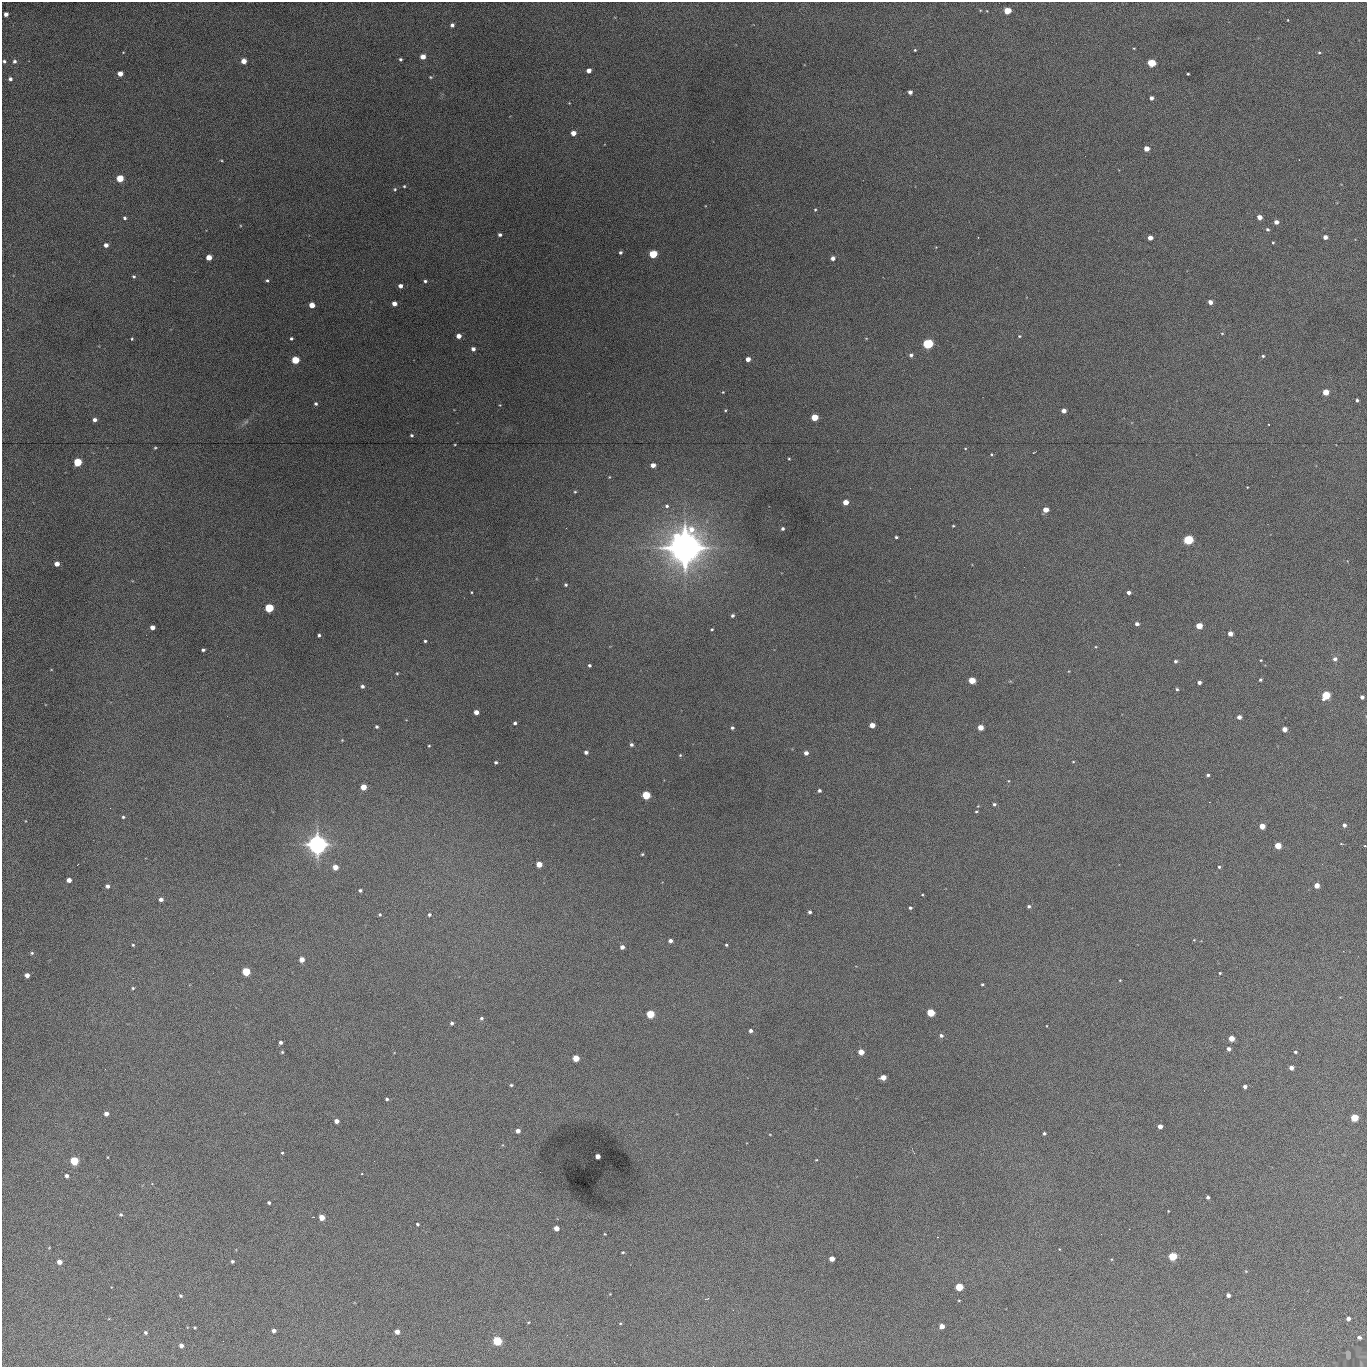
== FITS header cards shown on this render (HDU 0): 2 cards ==
NAXIS1  =                 1365 /fastest changing axis
NAXIS2  =                 1365 /next to fastest changing axis

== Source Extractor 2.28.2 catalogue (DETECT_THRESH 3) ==
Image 1365 x 1365 px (HDU 0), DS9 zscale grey, 1 PNG px = 1 image px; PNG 1369 x 1369 px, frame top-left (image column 1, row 1365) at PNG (2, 2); no overlay
Background 662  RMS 96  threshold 288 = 3 sigma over >= 5 px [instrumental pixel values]
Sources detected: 236; all 236 listed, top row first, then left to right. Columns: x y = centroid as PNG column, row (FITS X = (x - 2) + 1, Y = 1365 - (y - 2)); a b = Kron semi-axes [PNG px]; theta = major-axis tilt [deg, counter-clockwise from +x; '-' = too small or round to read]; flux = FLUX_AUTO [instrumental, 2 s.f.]
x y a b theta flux
987 11 4 2 - 4.1e+03
1007 11 5 4 - 1.9e+05
6 14 4 4 - 2.9e+04
1288 20 3 2 - 4.2e+03
452 25 4 4 - 2.1e+04
1134 48 4 2 - 4.5e+03
915 50 3 3 - 6.8e+03
123 52 4 2 - 3.9e+03
1319 53 4 4 - 8.4e+03
423 57 4 4 - 6.2e+04
400 59 3 3 - 1.1e+04
4 61 4 3 - 1.2e+04
14 61 5 4 - 1.6e+04
244 61 4 4 - 6.4e+04
1151 63 5 4 - 3.6e+05
589 71 4 4 - 4.4e+04
120 74 4 4 - 6.8e+04
1188 74 3 2 - 6.8e+03
430 77 4 4 - 6.5e+03
10 79 4 3 - 1.7e+04
910 92 4 4 - 2.5e+04
1151 98 4 4 - 2.7e+04
569 103 3 3 - 4.2e+03
573 133 4 4 - 5.6e+04
1146 149 4 4 - 7.7e+04
221 160 4 3 - 5.9e+03
120 178 5 4 - 2.0e+05
404 186 3 3 - 7.0e+03
395 189 5 4 - 8.5e+03
815 210 4 3 - 7.2e+03
1259 217 4 4 - 5.9e+04
125 218 4 3 - 1.2e+04
1276 222 4 4 - 3.7e+04
1267 229 4 4 - 1.3e+04
500 235 3 3 - 1.6e+04
1325 237 4 4 - 3.6e+04
1150 238 4 4 - 4.4e+04
1273 243 3 3 - 6.1e+03
106 245 4 4 - 3.5e+04
620 252 3 3 - 1.3e+04
653 254 5 5 - 3.3e+05
209 257 4 4 - 9.4e+04
833 258 4 4 - 2.8e+04
134 276 4 4 - 9.6e+03
267 280 4 3 - 9.9e+03
425 281 4 3 - 1.2e+04
400 286 4 4 - 3.7e+04
1210 302 4 4 - 3.6e+04
394 304 4 4 - 4.9e+04
312 305 4 4 - 8.4e+04
1222 333 4 3 - 5.1e+03
459 336 4 4 - 5.2e+04
1019 336 4 3 - 7.1e+03
291 338 3 3 - 1.1e+04
866 338 4 3 - 4.4e+03
132 339 4 3 - 6.4e+03
928 344 5 5 - 7.0e+05
473 349 4 4 - 2.4e+04
911 355 5 5 - 1.7e+04
1263 356 5 4 - 9.5e+03
748 359 4 4 - 4.6e+04
295 360 5 4 - 2.6e+05
723 392 3 3 - 5.4e+03
1326 392 4 4 - 1.4e+05
1357 400 3 3 - 1.2e+04
316 404 4 4 - 1.2e+04
500 405 4 3 - 4.6e+03
725 410 3 3 - 6.3e+03
1064 411 4 4 - 4.0e+04
814 417 4 4 - 1.8e+05
95 420 4 3 - 2.7e+04
246 422 8 4 37 1.4e+04
412 435 4 3 - 1.0e+04
455 444 3 2 - 4.8e+03
155 448 4 3 - 6.8e+03
965 448 4 2 - 4.3e+03
1034 452 3 2 - 3.8e+03
991 454 3 3 - 5.7e+03
789 459 3 3 - 6.2e+03
78 462 5 5 - 3.4e+05
653 465 4 4 - 4.7e+04
609 477 4 4 - 5.8e+03
575 492 4 4 - 7.6e+03
845 502 4 4 - 9.3e+04
667 506 5 5 - 1.4e+04
1046 510 4 4 - 7.6e+04
953 526 3 2 - 5.8e+03
783 529 3 3 - 1.4e+04
896 537 3 3 - 9.8e+03
1188 540 5 5 - 6.1e+05
685 547 18 17 - 5.9e+06
57 564 4 4 - 4.7e+04
566 585 4 3 - 9.1e+03
472 592 4 2 - 5.4e+03
1129 592 4 3 - 2.8e+04
269 608 5 5 - 4.4e+05
732 615 3 3 - 1.4e+04
1137 624 4 3 - 2.3e+04
1199 626 5 4 - 1.3e+05
152 627 4 4 - 4.7e+04
712 629 3 2 - 7.1e+03
1230 634 4 4 - 5.6e+04
319 635 3 3 - 1.3e+04
425 641 3 3 - 9.1e+03
203 650 4 3 - 1.4e+04
1335 659 5 5 - 2.5e+04
1261 660 3 2 - 6.2e+03
1175 661 4 4 - 1.3e+04
589 665 3 3 - 1.1e+04
51 670 3 2 - 4.2e+03
397 673 3 3 - 6.5e+03
972 680 4 4 - 1.8e+05
1260 680 3 3 - 9.8e+03
1199 682 4 3 - 2.6e+04
362 686 4 4 - 1.7e+04
1177 689 4 4 - 9.5e+03
1326 695 5 5 - 3.2e+05
1362 697 4 4 - 2.2e+04
476 712 4 4 - 4.6e+04
1239 717 4 4 - 3.1e+04
515 723 4 3 - 1.4e+04
872 725 4 4 - 6.6e+04
376 727 4 3 - 1.2e+04
980 727 4 4 - 8.9e+04
732 728 3 3 - 1.2e+04
1284 729 4 4 - 6.0e+04
342 740 4 4 - 5.6e+03
631 745 4 4 - 1.6e+04
429 746 4 3 - 6.1e+03
586 752 4 4 - 2.1e+04
806 753 4 4 - 2.9e+04
680 755 4 3 - 6.6e+03
496 762 4 3 - 1.3e+04
1073 762 3 2 - 4.6e+03
1208 775 3 3 - 1.3e+04
1008 781 4 2 - 4.4e+03
363 787 4 4 - 1.2e+05
819 790 4 4 - 1.4e+04
646 795 5 5 - 3.9e+05
994 804 4 3 - 1.1e+04
978 806 3 3 - 4.4e+03
976 812 3 3 - 6.4e+03
123 817 4 3 - 9.4e+03
1344 825 4 4 - 2.2e+04
1262 826 4 4 - 8.7e+04
317 844 9 9 - 2.6e+06
1341 844 4 2 - 5.0e+03
1278 846 4 4 - 1.4e+05
1365 846 3 2 - 4.9e+03
642 854 4 3 - 7.5e+03
539 864 4 4 - 9.6e+04
335 867 4 4 - 7.3e+04
1219 867 3 3 - 8.6e+03
69 880 4 4 - 4.4e+04
107 886 4 4 - 2.4e+04
1316 886 4 4 - 7.0e+04
360 890 4 3 - 1.2e+04
922 895 3 2 - 5.4e+03
161 899 4 4 - 2.7e+04
1029 906 4 4 - 1.2e+04
910 908 3 3 - 1.2e+04
810 912 3 3 - 1.3e+04
380 914 4 3 - 7.3e+03
429 915 4 4 - 1.1e+04
1194 940 4 3 - 5.0e+03
670 941 4 3 - 2.5e+04
133 945 3 3 - 7.4e+03
726 945 3 3 - 8.6e+03
622 947 4 4 - 3.3e+04
32 953 5 4 - 1.0e+04
302 959 4 4 - 6.9e+04
246 971 5 5 - 3.5e+05
1220 973 3 3 - 6.6e+03
27 975 4 4 - 4.4e+04
1120 980 3 3 - 4.5e+03
982 984 3 3 - 8.3e+03
133 988 4 3 - 8.5e+03
931 1012 5 4 - 2.8e+05
650 1014 5 5 - 2.8e+05
481 1018 4 4 - 1.2e+04
452 1023 4 3 - 1.4e+04
751 1031 4 4 - 1.8e+04
941 1035 4 4 - 1.7e+04
1231 1038 4 4 - 9.3e+04
280 1042 3 3 - 1.7e+04
1229 1049 4 4 - 2.4e+04
282 1052 4 4 - 7.3e+03
861 1052 4 4 - 8.8e+04
1295 1052 4 4 - 9.2e+03
576 1058 5 4 - 1.3e+05
1291 1068 4 4 - 3.8e+04
883 1077 5 4 - 6.5e+04
511 1085 4 3 - 9.6e+03
1245 1087 4 4 - 2.4e+04
387 1099 4 3 - 1.2e+04
106 1114 4 4 - 3.8e+04
1354 1118 5 4 - 2.5e+05
336 1121 4 4 - 4.7e+04
1160 1126 4 4 - 4.2e+04
518 1131 4 4 - 3.5e+04
1044 1133 3 3 - 1.1e+04
770 1135 3 2 - 4.3e+03
282 1153 4 3 - 6.9e+03
598 1156 4 4 - 5.5e+04
816 1160 4 3 - 4.6e+03
74 1161 5 5 - 4.1e+05
362 1174 3 3 - 5.2e+03
67 1176 4 4 - 2.3e+04
1208 1197 4 3 - 1.4e+04
269 1203 3 3 - 1.2e+04
121 1214 4 4 - 1.2e+04
322 1217 4 4 - 9.7e+04
417 1224 3 3 - 1.0e+04
556 1228 4 4 - 5.1e+04
605 1234 3 2 - 4.3e+03
49 1248 4 3 - 4.9e+03
1059 1249 3 2 - 4.0e+03
623 1252 4 3 - 6.5e+03
1172 1256 5 4 - 3.8e+05
832 1259 4 4 - 7.4e+04
232 1261 3 3 - 1.3e+04
59 1262 4 4 - 5.2e+04
959 1287 5 4 - 2.6e+05
610 1294 3 3 - 4.1e+03
1228 1295 4 4 - 3.0e+04
181 1296 4 3 - 1.0e+04
1348 1319 4 4 - 2.9e+04
620 1323 4 2 - 5.2e+03
942 1326 4 4 - 6.4e+04
195 1327 3 3 - 6.7e+03
274 1330 4 4 - 2.7e+04
397 1332 4 4 - 5.5e+04
145 1333 4 4 - 1.3e+04
1359 1337 4 3 - 1.9e+04
497 1341 5 5 - 5.6e+05
181 1345 4 4 - 3.2e+04
At the frame edge (FLAGS 8, measured only in part): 1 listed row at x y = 1365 846

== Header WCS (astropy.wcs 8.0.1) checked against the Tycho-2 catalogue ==
Header WCS as astropy/WCSLIB reads it (applying the file's SIP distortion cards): RA---TAN-SIP/DEC--TAN-SIP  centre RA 02:17:18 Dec +13:21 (34.32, +13.35 deg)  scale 1.91 arcsec/px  FOV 43.5' x 43.5'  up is -180 deg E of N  parity flipped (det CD > 0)
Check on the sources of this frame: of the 60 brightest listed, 16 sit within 2.5 arcsec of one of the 19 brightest Tycho-2 stars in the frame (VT <= 12.67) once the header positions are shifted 0.26 arcsec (0.21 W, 0.15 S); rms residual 0.84 arcsec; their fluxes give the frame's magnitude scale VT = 25.70 - 2.5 log10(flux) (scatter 0.22 mag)
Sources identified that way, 16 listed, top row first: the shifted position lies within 2.5 arcsec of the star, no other Tycho-2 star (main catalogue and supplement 1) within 5.0 arcsec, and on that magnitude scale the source's flux lands within +1.5 / -3 mag of the star's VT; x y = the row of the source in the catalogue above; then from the Tycho-2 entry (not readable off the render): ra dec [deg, ICRS J2000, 3 dp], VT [Tycho-2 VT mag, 2 dp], TYC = Tycho-2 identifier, HIP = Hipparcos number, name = IAU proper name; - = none
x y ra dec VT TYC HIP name
1151 63 34.068 +13.016 12.11 637-923-1 - -
653 254 34.341 +13.116 11.78 637-767-1 - -
928 344 34.191 +13.165 10.78 637-980-1 - -
295 360 34.536 +13.172 12.67 637-944-1 - -
78 462 34.655 +13.226 12.20 637-883-1 - -
1188 540 34.049 +13.269 11.22 637-820-1 - -
269 608 34.551 +13.304 11.62 637-695-1 - -
1326 695 33.973 +13.352 11.91 637-1253-1 - -
646 795 34.345 +13.404 11.61 637-1245-1 - -
317 844 34.525 +13.430 7.86 637-948-1 10730 -
650 1014 34.343 +13.520 12.11 637-855-1 - -
1354 1118 33.958 +13.576 11.96 637-1126-1 - -
74 1161 34.658 +13.597 11.37 637-890-1 - -
1172 1256 34.057 +13.650 11.94 637-667-1 - -
959 1287 34.174 +13.666 12.36 637-601-1 - -
497 1341 34.427 +13.694 11.59 637-1123-1 - -